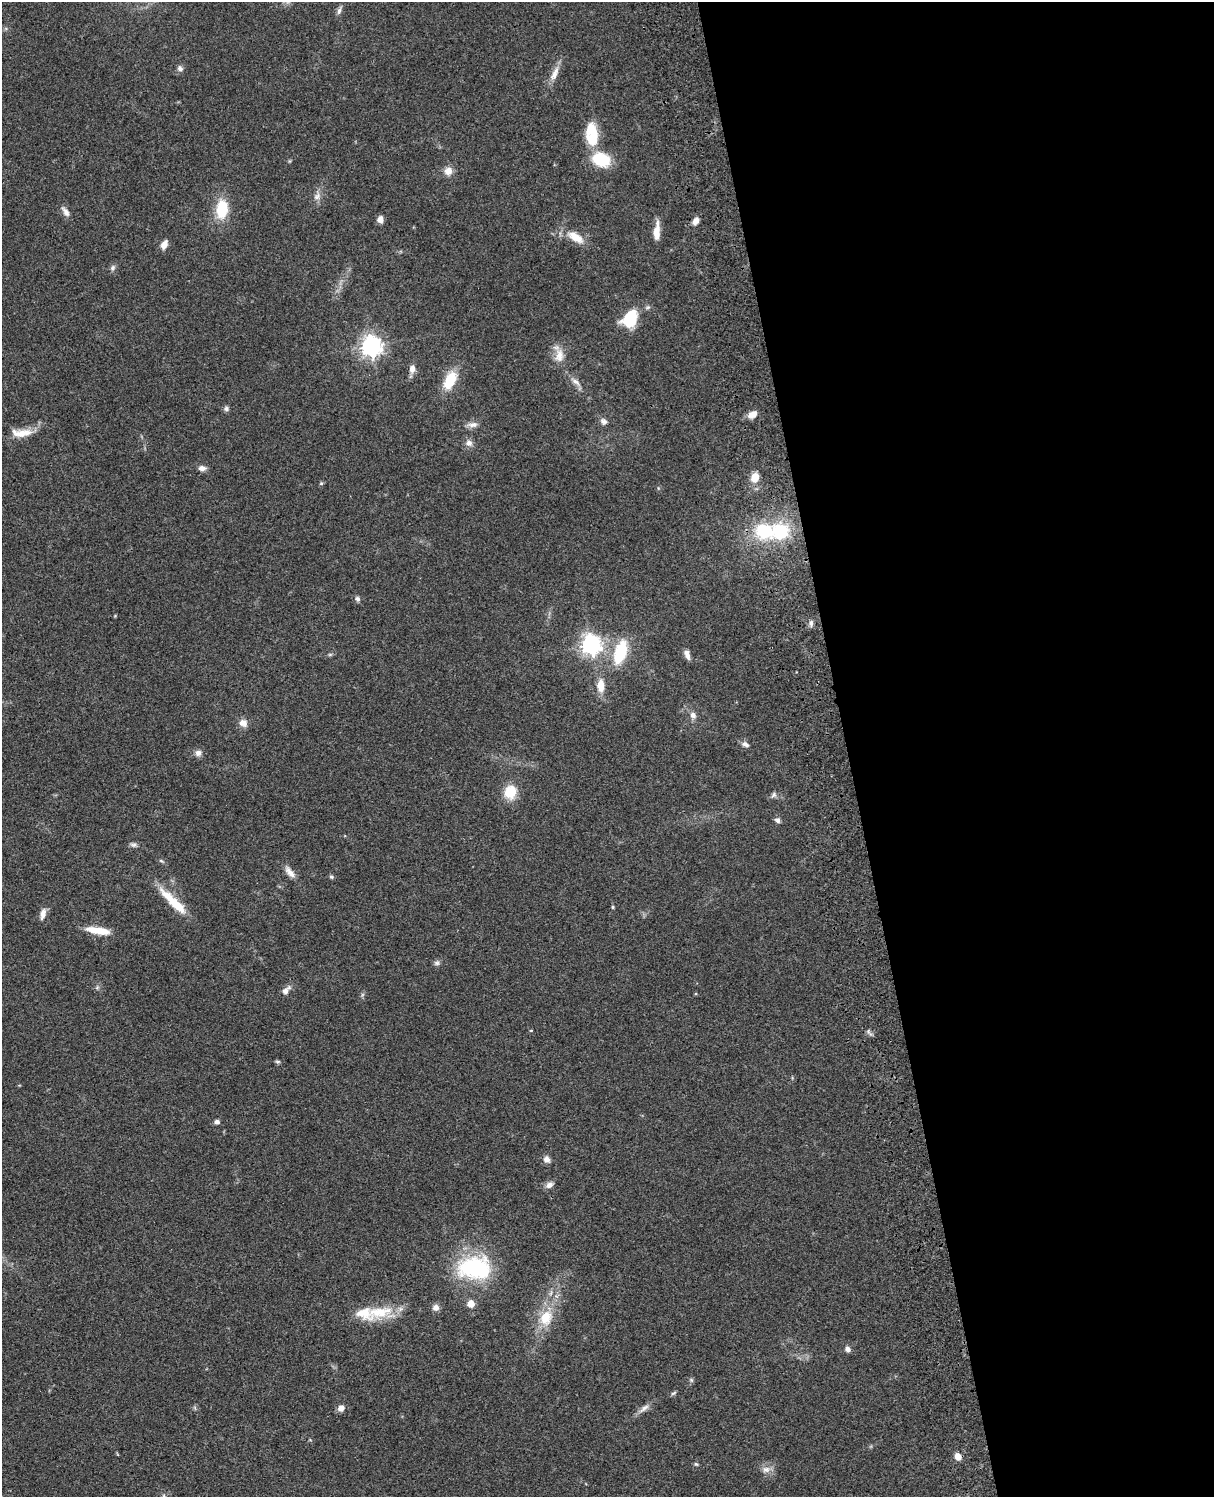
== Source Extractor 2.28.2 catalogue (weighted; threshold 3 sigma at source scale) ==
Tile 8 of 4 x 3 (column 4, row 2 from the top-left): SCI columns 3757-4968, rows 1773-3267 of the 5087 x 4927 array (HDU 1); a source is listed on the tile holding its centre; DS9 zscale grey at full resolution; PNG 1216 x 1499 px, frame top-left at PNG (2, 2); no overlay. Shown black and unused: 30% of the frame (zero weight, under 3 of 4 exposures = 6% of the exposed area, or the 3 px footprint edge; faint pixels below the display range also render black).
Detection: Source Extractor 2.28.2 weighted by HDU 2 'WHT'; one run over the whole footprint, this tile lists its part. Background 0.0809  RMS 0.0058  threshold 0.0262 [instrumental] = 3 sigma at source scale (4.5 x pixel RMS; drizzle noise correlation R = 1.50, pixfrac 1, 0.05/0.05 arcsec/px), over >= 5 px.
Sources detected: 80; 1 too faint to see at this stretch — not listed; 4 inside a brighter listed object's ellipse — not listed separately; the other 75 listed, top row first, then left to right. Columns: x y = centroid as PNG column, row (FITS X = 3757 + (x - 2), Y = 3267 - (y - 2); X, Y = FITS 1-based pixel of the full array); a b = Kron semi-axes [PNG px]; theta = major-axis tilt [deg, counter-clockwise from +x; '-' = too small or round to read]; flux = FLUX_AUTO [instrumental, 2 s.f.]
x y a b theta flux
339 10 12 5 72 1.9
180 69 9 6 -57 2
555 73 23 8 66 5.6
593 132 27 15 -73 15
601 159 17 12 -21 28
448 171 10 10 - 4.8
317 196 12 8 52 3.4
222 209 15 9 85 25
65 211 15 7 -56 3.1
380 219 7 6 - 3.4
696 221 9 7 59 3.4
657 231 22 7 86 6.8
575 237 23 11 -32 10
164 245 10 6 64 4.4
113 268 9 6 52 1.6
630 318 13 9 62 35
371 346 7 7 - 360
559 356 20 12 85 7.5
412 369 10 7 83 3.9
450 380 18 10 64 19
576 382 17 6 -40 3.6
226 408 7 6 - 1.6
752 414 10 7 27 5.3
604 421 9 8 - 2.2
473 425 15 7 4 3.2
21 433 29 10 3 8.9
469 443 8 8 - 2.9
202 468 8 6 -2 3.1
755 477 9 7 66 8.3
321 483 5 5 - 0.79
780 532 17 16 - 32
357 599 7 6 - 1.6
811 623 9 5 -86 1.8
591 644 7 7 - 340
620 652 29 14 72 25
330 654 6 4 1 0.86
687 655 10 6 -72 3.3
601 686 18 10 -90 7.5
693 715 9 8 - 2.9
243 723 10 9 - 4.3
745 744 10 6 -21 2.4
198 753 9 8 - 2.8
510 792 14 12 74 14
773 795 8 6 53 1.7
777 820 8 6 -42 1.7
133 845 9 6 -7 1.6
290 872 18 8 -49 4.4
331 877 6 5 - 0.94
168 897 36 11 -43 13
613 907 4 3 - 0.74
43 914 15 7 80 3.9
98 931 29 8 -9 11
437 963 8 7 - 1.6
286 990 13 7 45 3.5
531 1030 4 3 - 0.44
278 1062 7 4 -5 0.94
217 1122 7 5 -4 1.7
547 1159 8 7 - 3
549 1185 11 7 31 2.8
475 1268 41 27 0 57
551 1293 7 4 71 1.2
471 1304 5 5 - 9.9
436 1308 8 7 - 3.1
379 1312 41 17 10 21
546 1318 20 15 71 16
847 1349 7 6 - 2.3
691 1380 6 5 - 1
674 1393 8 4 27 1
195 1408 6 4 -71 0.79
341 1408 6 6 - 3.9
644 1408 18 6 38 3.5
958 1456 7 6 - 5
696 1464 5 5 - 0.8
766 1469 12 9 3 3.8
164 1496 6 4 89 0.94
Isophote crosses this tile's border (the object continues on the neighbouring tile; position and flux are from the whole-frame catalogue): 1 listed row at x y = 164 1496